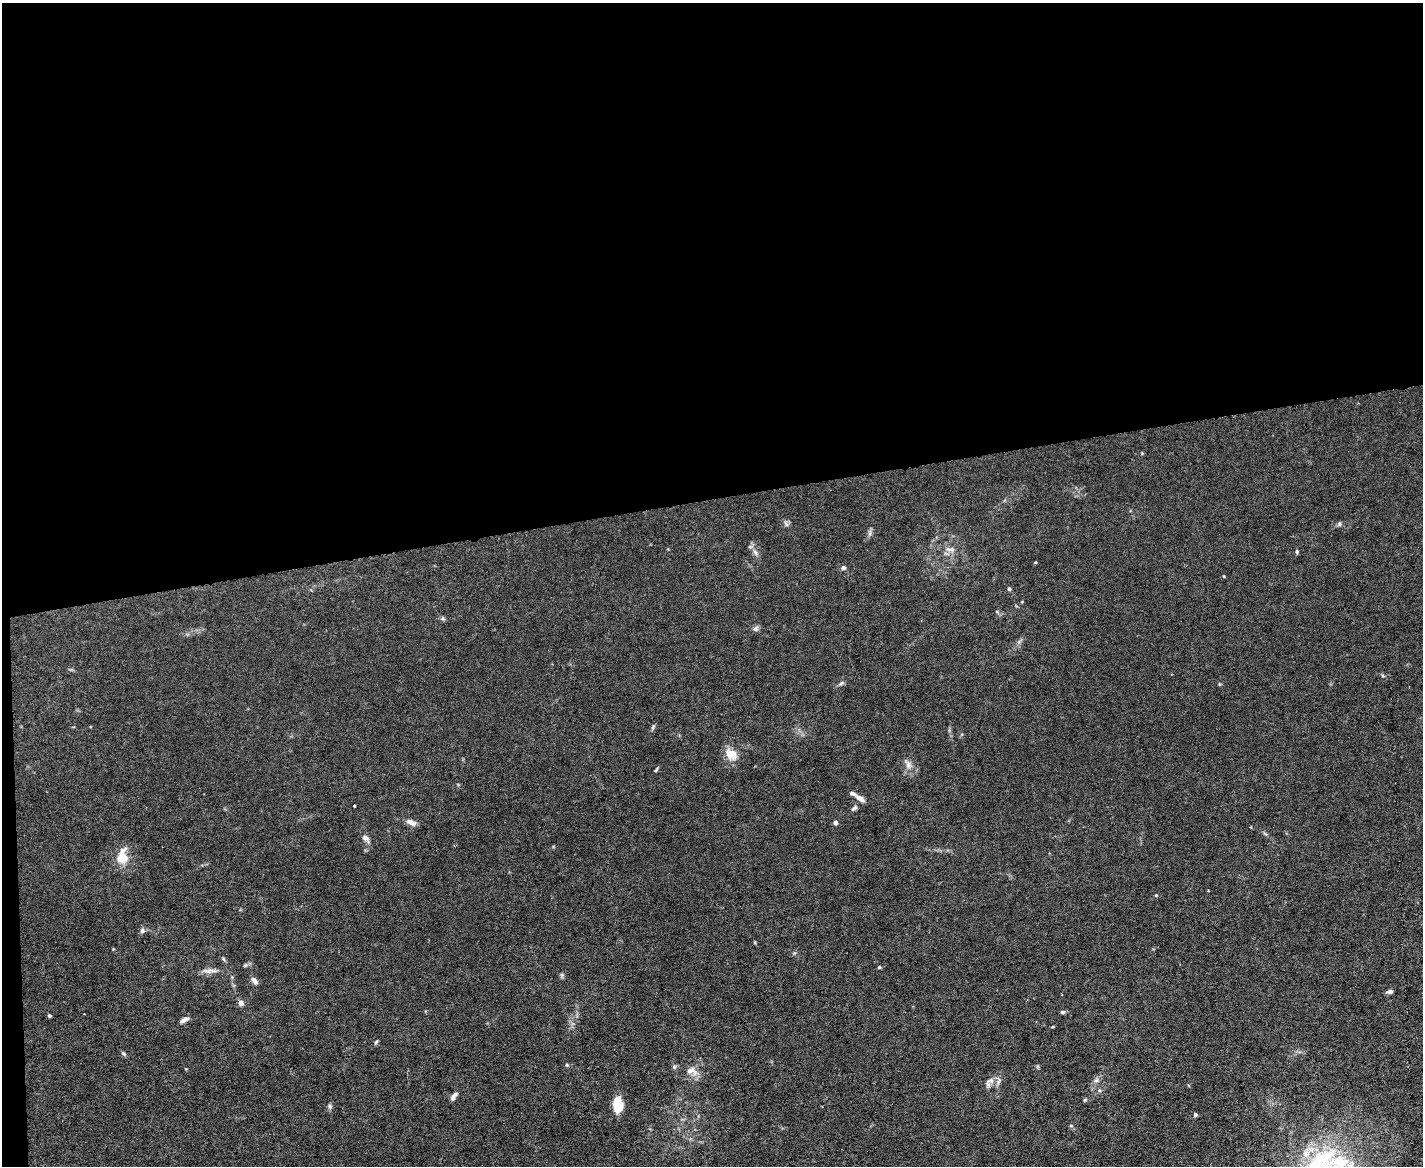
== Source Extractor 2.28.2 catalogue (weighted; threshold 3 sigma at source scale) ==
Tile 1 of 3 x 4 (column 1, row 1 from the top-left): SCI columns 239-1659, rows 3493-4656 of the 4630 x 4656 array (HDU 1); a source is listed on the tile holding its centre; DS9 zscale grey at full resolution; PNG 1425 x 1168 px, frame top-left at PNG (2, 3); no overlay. Shown black and unused: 43% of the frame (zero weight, under 3 of 6 exposures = <1% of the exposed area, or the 3 px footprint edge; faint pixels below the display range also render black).
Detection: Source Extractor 2.28.2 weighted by HDU 2 'WHT'; one run over the whole footprint, this tile lists its part. Background 0.0197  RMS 0.0027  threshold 0.0112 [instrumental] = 3 sigma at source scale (4.09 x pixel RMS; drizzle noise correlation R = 1.36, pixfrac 0.8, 0.05/0.05 arcsec/px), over >= 5 px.
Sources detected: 55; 3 inside a brighter listed object's ellipse — not listed separately; the other 52 listed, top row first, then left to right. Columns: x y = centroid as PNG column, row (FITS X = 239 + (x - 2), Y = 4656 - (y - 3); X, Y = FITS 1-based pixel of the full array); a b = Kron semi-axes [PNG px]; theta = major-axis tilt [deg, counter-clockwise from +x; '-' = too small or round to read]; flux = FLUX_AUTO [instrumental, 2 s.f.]
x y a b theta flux
1142 453 4 4 - 0.2
786 524 9 5 -63 0.58
1339 524 7 6 - 0.49
870 533 7 4 89 0.57
950 549 16 7 -8 1.4
755 552 11 5 -63 0.93
1297 552 5 4 - 0.36
1035 562 3 3 - 0.27
843 568 6 5 - 0.69
1224 576 4 3 - 0.17
1009 589 4 4 - 0.45
443 619 7 6 - 0.41
756 629 8 7 - 0.65
841 683 9 5 31 0.54
1219 684 6 3 -71 0.23
653 726 9 4 64 0.41
731 754 17 13 -44 3.2
908 764 15 8 -60 1.5
656 770 7 3 54 0.35
860 798 11 5 -33 1.5
354 806 3 2 - 0.24
854 808 9 5 37 0.64
411 822 13 6 -24 1.5
835 822 5 5 - 0.62
366 838 12 7 -43 1
122 858 14 12 75 4.3
1156 895 4 3 - 0.2
142 931 7 6 - 0.58
755 942 5 3 - 0.2
224 959 6 4 -70 0.32
879 967 4 4 - 0.28
209 971 21 7 4 1.6
562 975 7 4 -72 0.39
254 981 11 6 -51 1
1390 991 7 4 7 0.69
241 1003 7 6 - 1.1
1062 1012 6 5 - 0.4
49 1016 4 4 - 0.33
184 1020 11 5 28 0.98
1052 1027 5 3 - 0.22
376 1042 7 3 54 0.32
123 1053 7 5 -39 0.46
567 1065 5 4 - 0.27
691 1071 18 10 -13 2.4
1096 1080 7 6 - 0.69
990 1081 16 6 17 1.4
454 1096 11 5 57 0.96
1085 1100 5 4 - 0.32
617 1104 14 8 -85 7.2
330 1106 6 6 - 0.57
1195 1115 4 4 - 0.58
1071 1126 6 3 -19 0.26